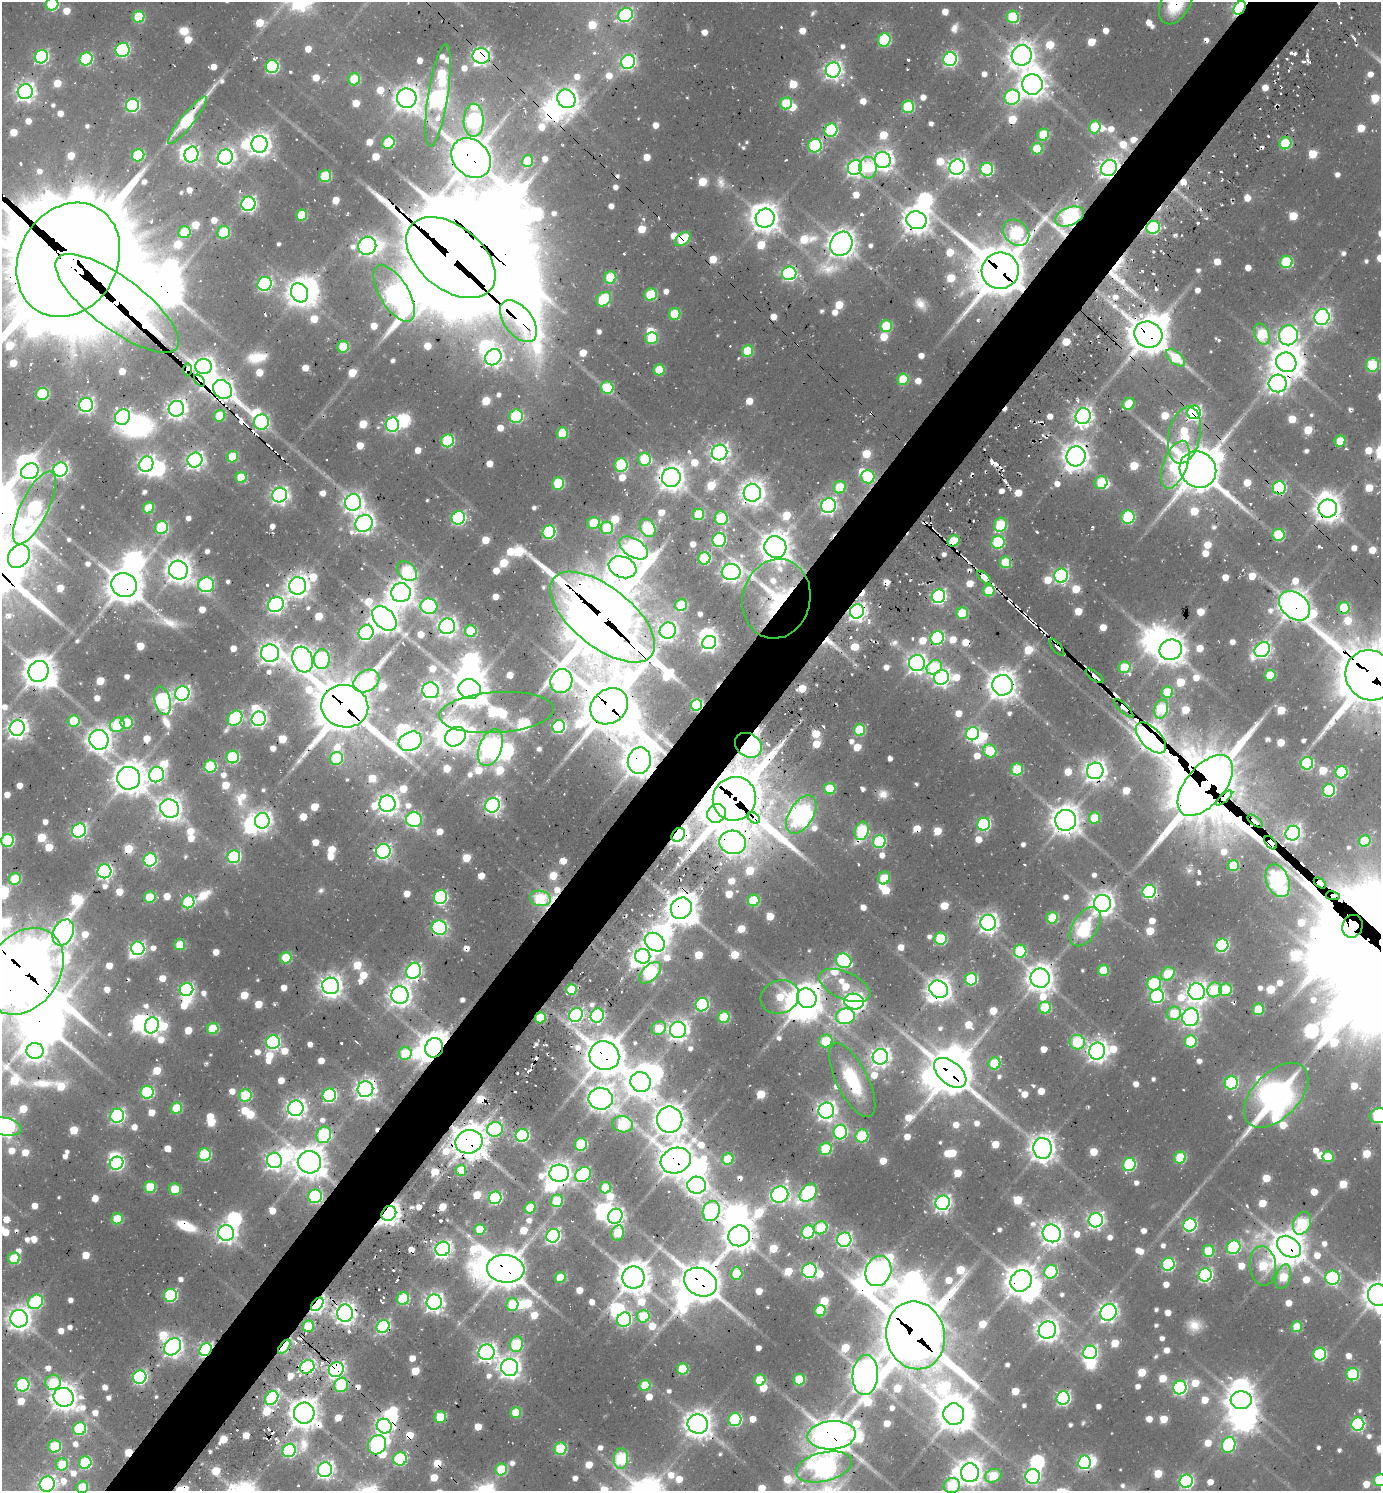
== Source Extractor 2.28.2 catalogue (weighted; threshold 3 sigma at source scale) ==
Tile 10 of 4 x 4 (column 2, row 3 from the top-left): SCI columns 1680-3058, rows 1535-3023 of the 6009 x 6000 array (HDU 1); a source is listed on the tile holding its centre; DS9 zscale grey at full resolution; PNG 1383 x 1493 px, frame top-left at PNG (2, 2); each listed source drawn as its Kron ellipse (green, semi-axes under 4 px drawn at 4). Shown black and unused: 5% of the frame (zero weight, under 2 of 3 exposures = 3% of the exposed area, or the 3 px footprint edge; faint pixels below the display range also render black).
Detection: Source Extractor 2.28.2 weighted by HDU 2 'WHT'; one run over the whole footprint, this tile lists its part. Background 0.0763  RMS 0.0089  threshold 0.0401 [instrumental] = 3 sigma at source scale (4.5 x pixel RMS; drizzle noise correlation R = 1.50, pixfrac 1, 0.05/0.05 arcsec/px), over >= 5 px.
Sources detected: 1342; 11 too faint to see at this stretch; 98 inside a brighter object's white glare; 77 cosmic-ray / hot-pixel residue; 2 long thin detections or spike segments (spike, bleed or trail) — neither listed nor drawn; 16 inside a brighter listed object's ellipse — not listed separately; of the other 1138, all 500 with FLUX_AUTO >= 45.1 (the completeness limit of this list) listed and drawn (638 fainter detections not listed), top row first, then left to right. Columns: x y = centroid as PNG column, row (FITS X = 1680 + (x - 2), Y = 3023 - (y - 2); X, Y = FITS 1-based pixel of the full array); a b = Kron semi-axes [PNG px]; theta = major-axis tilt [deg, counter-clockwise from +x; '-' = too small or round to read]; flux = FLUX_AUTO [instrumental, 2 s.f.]
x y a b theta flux
1176 3 23 14 60 56
52 4 6 6 - 120
1240 8 7 5 54 270
625 15 7 6 - 240
138 17 6 6 - 76
1013 17 6 6 - 83
884 40 7 6 - 110
123 50 7 7 - 190
1022 55 10 10 - 1300
481 56 8 7 - 490
41 57 7 6 - 210
86 59 7 6 - 140
950 59 7 6 - 270
628 62 7 7 - 310
272 66 6 6 - 190
833 70 7 7 - 580
354 79 6 6 - 66
1032 84 10 10 - 1300
25 91 8 7 - 620
438 95 52 10 81 650
1012 97 8 7 - 180
407 98 10 10 - 1200
566 99 10 8 -49 880
786 103 6 5 - 75
132 105 7 6 - 210
908 107 6 6 - 100
187 120 30 6 52 130
474 120 16 10 89 270
1095 127 6 5 - 67
831 130 7 6 - 130
1043 135 6 5 - 59
388 143 6 6 - 81
1285 143 6 6 - 86
259 144 8 8 - 1000
815 146 7 6 - 150
1037 149 5 5 - 58
138 155 6 6 - 99
191 155 8 7 - 300
225 157 8 7 - 550
471 158 22 17 -47 3400
883 160 8 8 - 760
527 161 6 5 - 47
957 167 8 7 - 630
855 168 8 7 - 420
868 168 11 8 -85 52
1109 168 8 7 - 770
987 169 6 6 - 160
325 176 6 6 - 82
248 204 7 7 - 350
302 215 5 5 - 57
1069 216 15 9 23 510
765 218 10 9 - 1400
916 220 10 9 - 1300
1153 227 7 6 - 130
184 232 6 6 - 62
224 232 6 6 - 91
1016 233 14 11 -43 150
683 239 9 5 40 69
841 244 12 10 60 1500
367 246 9 8 - 520
451 258 51 31 -39 15000
68 260 60 49 60 38000
1286 262 6 6 - 110
1000 271 18 18 - 4900
789 273 7 7 - 260
610 277 6 6 - 66
265 284 7 6 - 260
299 293 10 8 -61 1200
394 293 32 14 -59 850
651 295 6 6 - 73
604 299 8 6 42 91
117 303 74 26 -37 6800
675 314 6 5 - 60
1322 317 8 7 - 460
518 321 24 14 -52 1300
886 326 6 6 - 63
1148 334 14 12 -26 3000
1262 334 11 7 -66 81
1288 335 10 9 - 570
652 338 6 6 - 55
343 347 6 5 - 63
747 351 6 5 - 59
493 357 9 7 48 580
1176 358 11 6 -39 63
1286 362 10 9 - 1800
1372 365 7 6 - 88
203 367 8 7 - 770
187 370 7 3 -90 410
659 370 5 5 - 48
903 379 6 5 - 50
200 380 7 4 -50 46
1278 383 9 9 - 640
607 388 6 6 - 83
223 389 10 8 -43 760
42 394 6 6 - 120
1129 404 6 5 - 47
86 405 7 7 - 320
176 409 8 7 - 710
1194 412 7 6 - 310
220 416 6 5 - 48
516 416 7 6 - 130
1083 416 8 7 - 620
122 417 8 7 - 360
261 422 8 7 - 210
392 424 7 6 - 280
562 433 5 5 - 53
1184 435 29 16 78 90
448 441 6 6 - 130
1340 441 6 5 - 46
720 453 8 7 - 570
1076 456 10 9 - 1300
232 457 6 5 - 48
645 459 6 6 - 90
195 460 8 7 - 540
146 464 8 7 - 530
621 465 7 6 - 110
1175 465 25 12 69 77
60 469 7 7 - 380
1198 469 19 17 -44 3400
30 471 9 7 27 420
671 477 9 9 - 1300
868 477 7 6 - 99
241 478 5 5 - 58
558 483 6 6 - 82
1101 483 7 6 - 52
840 487 6 6 - 51
1279 488 6 6 - 180
752 493 9 8 - 1100
280 495 7 7 - 490
353 502 8 8 - 630
828 506 7 7 - 430
34 508 40 13 64 270
148 508 6 5 - 48
1328 509 9 9 - 1300
699 514 6 5 - 72
1128 517 6 6 - 130
458 518 7 6 - 210
721 518 7 6 - 77
364 523 9 8 - 650
594 523 6 6 - 54
1001 525 7 6 - 78
162 528 6 6 - 110
607 528 6 6 - 72
648 528 10 7 -60 130
549 532 6 6 - 180
1279 535 6 6 - 94
719 540 7 6 - 150
953 541 6 5 - 54
998 542 6 6 - 120
775 547 11 10 - 1700
634 548 16 9 -33 600
19 556 12 10 55 870
704 558 6 6 - 96
1006 562 6 5 - 71
623 567 14 10 -21 870
178 570 9 9 - 1300
407 571 11 8 -45 110
731 572 9 8 - 660
1061 576 7 6 - 290
984 577 8 4 -44 190
124 585 13 12 - 2500
206 585 8 7 - 240
298 586 9 8 - 1100
989 591 6 5 - 59
401 593 10 9 - 1200
938 596 7 6 - 310
776 599 40 34 77 120
276 605 8 7 - 410
681 605 6 5 - 70
429 606 8 7 - 250
1295 606 17 12 -41 1800
1344 608 6 6 - 55
857 611 7 6 - 550
962 613 6 5 - 63
603 617 62 30 -38 10000
384 618 14 9 -46 1600
447 626 8 8 - 560
471 631 6 6 - 80
668 631 8 8 - 460
366 633 8 7 - 230
937 638 7 6 - 170
709 643 7 6 - 440
1057 647 10 3 -52 78
1171 650 11 10 - 1500
1262 650 8 7 - 420
270 653 9 8 - 940
322 659 10 8 86 180
303 660 13 10 -71 970
917 663 8 8 - 620
934 667 8 6 40 78
1124 667 6 5 - 53
39 671 11 9 55 1800
1270 675 5 5 - 52
1370 675 25 24 - 8300
1095 676 11 3 -36 570
942 677 8 7 - 450
366 681 14 10 32 250
561 681 12 11 - 620
1002 685 10 10 - 1500
470 689 11 10 - 2200
430 690 8 8 - 590
1167 692 6 5 - 54
182 693 7 7 - 410
162 701 14 7 -76 350
696 705 6 5 - 120
345 706 23 21 -14 5800
609 706 20 16 37 4700
1123 708 13 3 -44 270
1161 709 10 6 74 110
496 712 58 20 4 160
235 718 8 6 48 210
259 719 7 7 - 370
73 721 6 5 - 45
127 722 6 6 - 69
117 725 8 7 - 71
559 727 6 6 - 180
17 728 8 7 - 700
859 730 6 5 - 74
973 734 7 6 - 220
455 737 11 9 33 1000
1151 738 19 10 -46 1300
99 740 10 9 - 1000
410 741 12 9 25 770
748 745 14 11 -35 830
490 748 19 11 68 910
990 751 7 6 - 72
233 757 6 6 - 140
336 759 6 6 - 86
639 761 13 11 76 2000
1307 763 6 6 - 140
210 766 6 6 - 100
1017 769 6 6 - 66
1095 771 8 8 - 950
1342 772 6 6 - 120
156 775 8 7 - 340
129 778 11 11 - 1900
1205 785 36 19 50 8900
830 789 6 5 - 56
1329 790 6 6 - 140
1224 798 10 3 40 900
734 799 22 21 - 7100
387 804 8 8 - 860
493 805 7 7 - 420
170 808 10 9 - 1000
717 813 10 9 - 510
801 815 21 12 58 870
754 818 7 5 -39 370
1094 818 6 5 - 47
414 820 8 7 - 240
1066 820 10 10 - 1600
262 821 8 7 - 600
1255 821 9 3 -39 210
984 824 6 6 - 180
79 830 7 6 - 260
862 831 9 7 71 110
1293 833 7 7 - 510
678 835 7 6 - 690
7 840 6 6 - 120
879 841 6 6 - 140
1365 841 6 5 - 60
732 842 13 11 -15 630
1270 843 8 4 -50 1300
383 851 7 7 - 360
234 857 6 6 - 170
150 860 7 6 - 170
1233 866 5 5 - 61
104 871 7 7 - 360
884 878 6 6 - 50
15 879 6 5 - 68
1278 881 17 11 -68 600
1320 883 7 4 -36 1400
1149 891 7 6 - 210
1333 896 7 4 -11 1400
150 897 6 5 - 63
440 897 7 6 - 190
540 898 10 7 -10 100
754 900 6 5 - 81
188 902 6 6 - 120
1102 903 8 8 - 1100
681 908 11 10 - 1900
1052 918 6 5 - 67
988 923 8 7 - 680
1352 926 11 10 - 6000
1085 927 22 12 58 80
439 928 8 7 - 300
63 932 14 10 63 620
941 939 6 6 - 100
655 942 11 8 -37 710
180 945 5 5 - 50
1222 945 7 6 - 190
138 948 7 6 - 260
1020 951 6 6 - 95
643 956 7 7 - 550
286 958 6 5 - 56
844 961 8 7 - 170
1104 970 5 5 - 55
24 971 47 35 54 8700
414 971 8 7 - 350
650 973 13 7 44 190
1168 974 7 6 - 56
1040 978 10 9 - 1500
971 979 6 6 - 120
1154 984 7 6 - 110
845 985 27 13 -24 48
331 986 8 8 - 1000
186 989 7 6 - 260
571 989 5 5 - 50
939 989 10 8 -32 1100
1214 990 7 7 - 71
1225 990 6 6 - 87
1197 992 8 8 - 850
400 995 9 8 - 950
1157 996 7 7 - 190
780 997 19 16 20 49
807 998 10 9 - 1500
854 1001 10 8 -12 600
702 1005 7 6 - 180
1045 1008 6 6 - 70
1258 1009 6 5 - 56
1174 1013 7 6 - 45
576 1015 7 6 - 260
597 1016 7 6 - 200
845 1016 9 7 10 220
724 1017 6 5 - 84
1191 1017 9 8 - 430
540 1018 5 5 - 70
152 1025 8 6 68 440
659 1028 8 6 28 46
213 1029 6 5 - 54
678 1030 8 8 - 790
826 1041 7 6 - 55
1191 1041 6 6 - 94
273 1042 7 6 - 230
1077 1042 7 7 - 87
434 1048 10 8 67 1900
35 1051 8 8 - 760
1097 1051 8 8 - 810
405 1053 6 6 - 58
604 1056 15 14 - 3000
880 1057 8 7 - 660
995 1063 6 6 - 69
950 1073 19 11 -40 3500
852 1080 41 15 -63 77
641 1082 10 10 - 1500
1231 1083 6 6 - 150
365 1089 8 7 - 850
147 1092 6 6 - 150
245 1095 6 6 - 93
329 1095 7 6 - 230
1276 1095 39 23 45 360
601 1099 12 11 - 1300
176 1108 6 5 - 54
296 1108 8 7 - 670
826 1110 8 7 - 670
117 1116 7 7 - 280
1379 1116 10 7 12 200
670 1120 13 12 - 1700
623 1124 10 8 -11 110
5 1127 17 9 -12 420
495 1129 8 7 - 210
840 1132 7 6 - 180
324 1135 8 7 - 140
522 1135 7 6 - 190
862 1136 6 6 - 93
469 1142 14 11 18 2500
581 1145 6 6 - 99
1043 1148 10 9 - 1300
826 1149 6 6 - 91
204 1155 6 6 - 110
1328 1157 5 5 - 46
1180 1158 6 5 - 83
728 1159 6 5 - 57
274 1160 8 7 - 500
676 1160 15 12 19 2300
309 1162 11 11 - 1900
117 1163 7 6 - 230
1129 1164 7 6 - 140
461 1170 5 5 - 50
559 1173 9 8 - 1000
583 1175 8 7 - 220
696 1185 9 8 - 700
150 1187 6 5 - 64
606 1188 6 5 - 65
175 1189 6 5 - 49
808 1193 10 7 47 230
780 1194 9 8 - 380
315 1196 7 6 - 160
495 1198 6 6 - 180
557 1201 6 6 - 58
943 1203 7 7 - 470
530 1208 6 5 - 54
711 1211 10 8 72 310
389 1213 8 7 - 990
615 1216 8 7 - 400
117 1219 5 5 - 48
1096 1220 7 7 - 460
1302 1223 12 8 64 100
1190 1225 7 6 - 210
821 1228 7 6 - 71
480 1229 5 5 - 45
808 1232 6 6 - 120
226 1233 8 7 - 690
618 1233 8 6 78 50
1052 1233 9 8 - 1000
553 1236 7 6 - 340
739 1236 11 10 - 1800
844 1240 7 7 - 330
1234 1247 7 6 - 170
1289 1247 13 9 -36 2000
443 1249 7 7 - 530
1209 1251 6 5 - 66
14 1258 6 5 - 67
1168 1264 6 6 - 170
1263 1266 20 13 -84 70
506 1269 19 14 -6 2800
809 1271 7 7 - 240
878 1271 15 12 68 930
1051 1272 7 6 - 140
736 1273 6 6 - 58
1205 1275 7 6 - 280
634 1277 11 11 - 2100
1283 1277 13 7 72 59
560 1278 5 5 - 47
1333 1278 7 7 - 190
1021 1281 11 10 - 1800
700 1282 17 13 -28 3500
170 1295 6 6 - 140
1378 1295 11 10 - 1600
403 1299 6 6 - 99
36 1302 8 6 41 140
434 1302 7 7 - 660
317 1304 7 5 49 400
512 1305 6 6 - 70
820 1311 6 5 - 65
1109 1312 9 7 53 560
345 1313 8 8 - 820
643 1316 6 6 - 68
19 1319 9 8 - 1000
624 1320 7 7 - 210
308 1326 6 5 - 64
383 1326 7 6 - 230
1297 1327 5 5 - 45
1047 1330 9 8 - 930
916 1335 34 29 -76 8500
516 1344 8 6 77 100
173 1347 9 7 44 670
284 1347 8 4 50 110
206 1350 7 5 52 290
487 1352 8 8 - 570
1090 1352 7 6 - 330
1320 1354 6 6 - 150
307 1367 7 6 - 250
509 1367 8 8 - 850
336 1369 8 7 - 340
683 1369 6 5 - 64
1353 1374 6 6 - 120
865 1375 20 13 86 1700
140 1377 7 6 - 260
760 1380 6 5 - 49
799 1380 6 5 - 67
53 1382 8 7 - 62
22 1385 7 6 - 160
341 1385 7 7 - 84
645 1386 6 5 - 50
1180 1387 7 6 - 270
64 1397 10 9 - 1400
272 1398 7 6 - 170
1063 1398 7 6 - 260
1241 1400 10 9 - 1400
304 1413 10 10 - 1600
516 1413 5 5 - 50
954 1414 10 10 - 2000
440 1417 6 6 - 61
735 1420 6 6 - 150
698 1424 10 9 - 1500
1358 1424 6 6 - 210
384 1426 8 7 - 450
80 1429 6 6 - 130
832 1435 24 14 5 2600
377 1445 10 8 55 280
1229 1445 8 6 69 170
55 1446 6 6 - 85
561 1449 6 6 - 110
289 1450 7 6 - 180
400 1459 7 6 - 120
621 1459 10 7 89 130
1084 1462 7 6 - 220
85 1463 6 6 - 110
62 1464 6 6 - 52
824 1467 29 14 13 860
501 1469 6 5 - 76
325 1470 7 7 - 470
970 1473 9 9 - 1300
993 1476 8 6 23 63
1033 1476 7 7 - 290
1380 1480 6 6 - 67
1186 1481 7 6 - 240
47 1484 8 7 - 490
952 1486 8 7 - 68
82 1487 6 5 - 47
Overlapping masked pixels (flux is a lower limit): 120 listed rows (the first 20) at x y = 1176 3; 1240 8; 481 56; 25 91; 438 95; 566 99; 831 130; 471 158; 1109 168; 987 169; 1069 216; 916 220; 1153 227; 1016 233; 683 239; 451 258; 68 260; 1000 271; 789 273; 394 293
Isophote crosses this tile's border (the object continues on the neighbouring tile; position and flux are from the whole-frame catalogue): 16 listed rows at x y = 1176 3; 52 4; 1240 8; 438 95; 68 260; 1370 675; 24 971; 1379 1116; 5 1127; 1378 1295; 824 1467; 1380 1480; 1186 1481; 47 1484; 952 1486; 82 1487